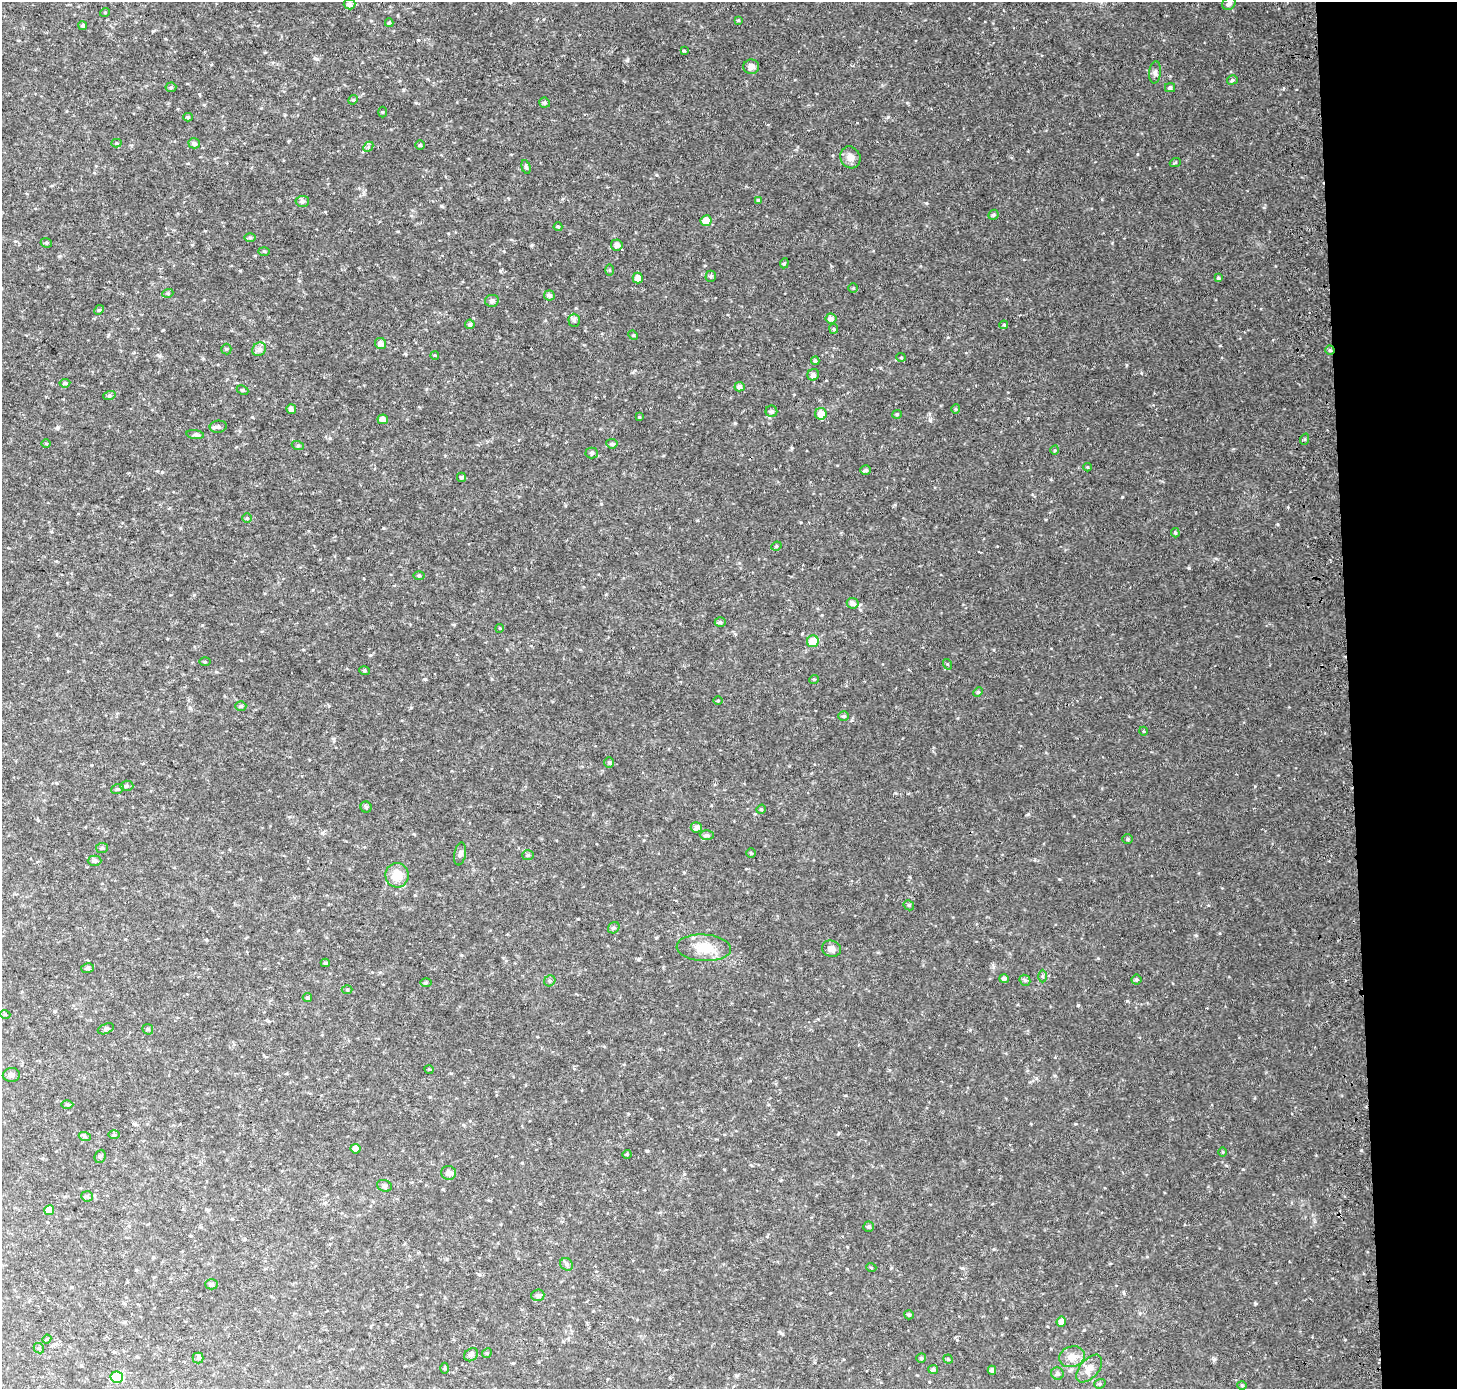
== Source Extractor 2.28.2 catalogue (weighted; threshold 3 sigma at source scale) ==
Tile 6 of 3 x 3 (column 3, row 2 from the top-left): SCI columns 2984-4438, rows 1387-2773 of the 4511 x 4167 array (HDU 1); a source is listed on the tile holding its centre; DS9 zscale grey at full resolution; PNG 1459 x 1391 px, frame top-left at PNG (2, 2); each listed source drawn as its Kron ellipse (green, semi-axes under 4 px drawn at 4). Shown black and unused: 7% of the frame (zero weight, under 2 of 3 exposures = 2% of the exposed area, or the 3 px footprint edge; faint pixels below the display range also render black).
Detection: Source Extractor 2.28.2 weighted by HDU 2 'WHT'; one run over the whole footprint, this tile lists its part. Background 0.0409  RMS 0.011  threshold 0.0487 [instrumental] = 3 sigma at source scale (4.5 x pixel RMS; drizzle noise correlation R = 1.50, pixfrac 1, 0.0396/0.0396 arcsec/px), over >= 5 px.
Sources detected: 163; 1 cosmic-ray / hot-pixel residue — neither listed nor drawn; the other 162 listed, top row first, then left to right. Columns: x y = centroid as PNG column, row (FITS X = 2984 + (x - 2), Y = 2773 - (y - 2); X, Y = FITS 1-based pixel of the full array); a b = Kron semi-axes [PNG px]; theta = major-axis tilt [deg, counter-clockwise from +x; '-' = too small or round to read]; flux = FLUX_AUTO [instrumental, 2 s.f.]
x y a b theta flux
1229 3 7 6 - 3.3
349 4 6 5 - 4.6
105 12 5 3 - 0.81
738 20 4 3 - 1.1
389 23 4 4 - 1.4
83 26 4 4 - 1.8
684 51 4 3 - 2.6
751 67 8 7 - 5.1
1155 72 11 6 83 3.1
1232 80 5 4 - 2.2
171 87 5 5 - 1.6
1170 88 5 4 - 2.3
353 100 5 4 - 1.2
544 103 5 5 - 2.3
382 112 5 3 - 1
188 117 5 4 - 1.4
116 143 5 4 - 1.1
194 143 6 5 - 3.5
420 145 4 4 - 1.6
368 147 6 4 46 1.6
850 157 11 10 - 7.4
1175 163 6 3 20 1.1
526 167 7 4 -74 2.1
758 200 4 4 - 1.1
302 201 7 5 4 2.8
993 215 5 4 - 1.9
706 221 5 5 - 10
558 227 4 4 - 1.2
250 238 6 4 0 1.6
46 243 6 4 -22 1.5
617 245 6 5 - 4.5
264 251 5 3 - 1.2
784 263 5 4 - 1.7
609 270 6 4 -90 1.2
711 276 5 5 - 2.3
638 278 5 5 - 7
1218 278 4 4 - 1.7
853 288 4 4 - 1.1
168 293 5 3 - 1.2
549 295 5 5 - 3.4
492 301 7 6 - 3
99 310 5 4 - 1.3
831 318 6 5 - 4
574 320 6 5 - 2.5
470 324 5 5 - 2.3
1004 325 4 4 - 1.3
834 329 5 4 - 1.4
633 335 5 4 - 1.1
381 344 6 5 - 5.2
226 349 5 5 - 1.5
259 349 7 6 - 3.6
1330 350 4 4 - 2
435 355 4 3 - 0.87
901 357 5 4 - 1.2
815 361 4 4 - 1.9
813 375 6 5 - 4.1
65 383 5 4 - 1.7
740 387 5 5 - 3.9
243 390 6 4 -26 1.6
109 396 6 4 19 1.7
291 409 5 4 - 3.5
956 409 4 4 - 1.2
771 411 6 5 - 2.5
821 414 6 6 - 9.7
897 414 5 4 - 1.3
639 417 3 3 - 0.98
383 419 5 5 - 4.8
218 427 8 6 8 3.2
195 435 9 4 -8 2.4
1305 439 6 3 71 1.3
46 444 4 3 - 0.88
612 444 6 4 -8 2.4
298 446 6 4 -18 1.4
1055 450 5 3 - 1.1
592 453 6 5 - 2.1
1088 467 4 3 - 0.89
866 470 5 4 - 2.4
461 477 4 4 - 2.2
247 518 5 4 - 1.5
1175 533 5 4 - 1.2
776 546 5 4 - 1.5
419 575 6 3 1 1.3
853 603 6 5 - 4.5
720 622 5 5 - 2.2
500 628 4 3 - 0.92
813 641 6 5 - 18
205 662 5 4 - 1.2
947 664 5 3 - 1
364 671 5 3 - 1.3
814 679 5 3 - 0.87
978 692 5 4 - 1.2
718 700 4 3 - 0.97
241 706 5 4 - 1.9
844 716 5 4 - 1.9
1143 731 4 3 - 0.94
609 762 5 5 - 1.7
127 786 6 5 - 2
117 789 6 4 19 1.5
366 807 5 5 - 1.8
761 809 5 4 - 1.4
696 827 6 5 - 4.3
707 835 7 5 0 2.7
1127 839 5 4 - 1.4
102 848 6 5 - 1.7
751 853 4 4 - 1.1
460 854 11 5 80 3.1
528 855 6 5 - 1.8
95 861 7 5 0 2.1
397 875 12 11 - 18
909 905 5 4 - 1.6
614 928 6 5 - 2
704 948 27 13 -3 23
831 949 9 8 - 5.2
325 963 4 4 - 1.5
88 968 6 5 - 2.1
1042 976 6 4 90 1.8
1004 979 5 4 - 2.7
1136 979 5 5 - 1.7
1025 980 6 5 - 2.1
550 981 6 5 - 1.9
426 983 6 4 1 1.5
347 989 5 3 - 1.1
307 997 5 4 - 1.5
5 1014 5 3 - 0.98
106 1029 8 5 21 1.9
148 1029 6 5 - 1.4
429 1069 5 3 - 0.84
11 1075 8 7 - 4.5
67 1105 6 4 0 1.5
114 1135 6 4 -1 1.4
85 1137 6 4 -20 1.4
355 1149 5 5 - 5.8
1222 1152 4 3 - 0.86
627 1154 4 4 - 1.3
100 1156 7 5 67 1.9
449 1173 7 7 - 5.2
384 1186 7 5 -19 2.4
87 1196 6 5 - 1.9
49 1210 5 5 - 11
868 1227 5 5 - 1.8
567 1264 7 5 -47 2.5
871 1267 5 3 - 0.95
211 1284 6 5 - 1.9
538 1295 6 6 - 3.1
909 1315 5 4 - 1.8
1061 1322 5 5 - 4.8
47 1339 4 4 - 1.2
39 1348 6 4 -41 1.5
487 1353 5 4 - 1.2
471 1355 7 6 - 2.8
1072 1357 13 10 16 9.5
198 1358 5 5 - 1.8
921 1358 5 4 - 2
948 1359 5 4 - 1.5
444 1368 5 3 - 1.2
933 1369 5 4 - 2.5
1089 1369 16 9 49 10
992 1370 4 4 - 2.7
1057 1374 6 6 - 2.9
117 1377 6 5 - 47
1100 1384 6 4 19 1.6
1242 1385 4 4 - 1.3
Overlapping masked pixels (flux is a lower limit): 1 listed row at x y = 1330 350
Isophote crosses this tile's border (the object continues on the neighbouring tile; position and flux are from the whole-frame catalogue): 2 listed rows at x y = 1229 3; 1089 1369
Unlisted compact peaks at least as high as the median listed source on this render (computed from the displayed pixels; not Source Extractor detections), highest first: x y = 1189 568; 930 420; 1078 1005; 1361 1150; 1122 497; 1028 814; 888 117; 735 423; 926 203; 627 60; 425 679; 162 472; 1059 879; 993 967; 441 206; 1127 1001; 1255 1304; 1288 507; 1141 373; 1196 935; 792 448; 1137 154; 532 245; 657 175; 1112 243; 1243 1169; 418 40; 994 1249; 317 59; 403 90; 163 330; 1214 1359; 962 1268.